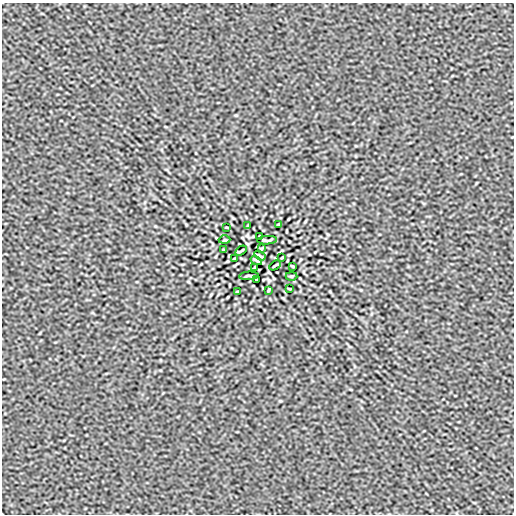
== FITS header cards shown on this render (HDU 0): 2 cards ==
NAXIS1  =                  512
NAXIS2  =                  512

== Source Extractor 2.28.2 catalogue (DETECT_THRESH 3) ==
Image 512 x 512 px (HDU 0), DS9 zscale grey, 1 PNG px = 1 image px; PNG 516 x 516 px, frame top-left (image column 1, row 512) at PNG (2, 3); each listed source drawn as its Kron ellipse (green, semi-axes under 4 px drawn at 4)
Background 8.24e-09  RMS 8.1e-07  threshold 2.43e-06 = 3 sigma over >= 5 px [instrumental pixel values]
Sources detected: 22; all 22 listed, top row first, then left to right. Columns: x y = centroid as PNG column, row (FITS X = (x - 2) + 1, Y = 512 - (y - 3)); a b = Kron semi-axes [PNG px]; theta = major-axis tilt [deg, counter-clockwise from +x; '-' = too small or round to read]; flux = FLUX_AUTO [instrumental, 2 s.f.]
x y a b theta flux
279 224 4 2 - 5.6e-05
248 226 4 2 - 5.2e-05
227 227 3 2 - 3.8e-05
260 236 3 2 - 4.6e-05
225 240 6 3 0 4.7e-05
267 240 10 3 3 1.0e-04
261 248 4 2 - 5.1e-05
224 250 3 2 - 4.7e-05
241 251 6 2 31 7.5e-05
260 256 6 2 -34 8.4e-05
282 257 3 2 - 3.8e-05
234 259 3 2 - 3.8e-05
256 260 6 2 -34 8.8e-05
275 265 6 2 31 7.5e-05
292 266 3 2 - 4.7e-05
255 268 4 2 - 5.1e-05
249 276 10 3 3 1.0e-04
291 276 6 3 0 4.7e-05
256 280 3 2 - 4.6e-05
289 289 3 2 - 3.8e-05
268 290 4 2 - 5.2e-05
237 292 4 2 - 5.6e-05